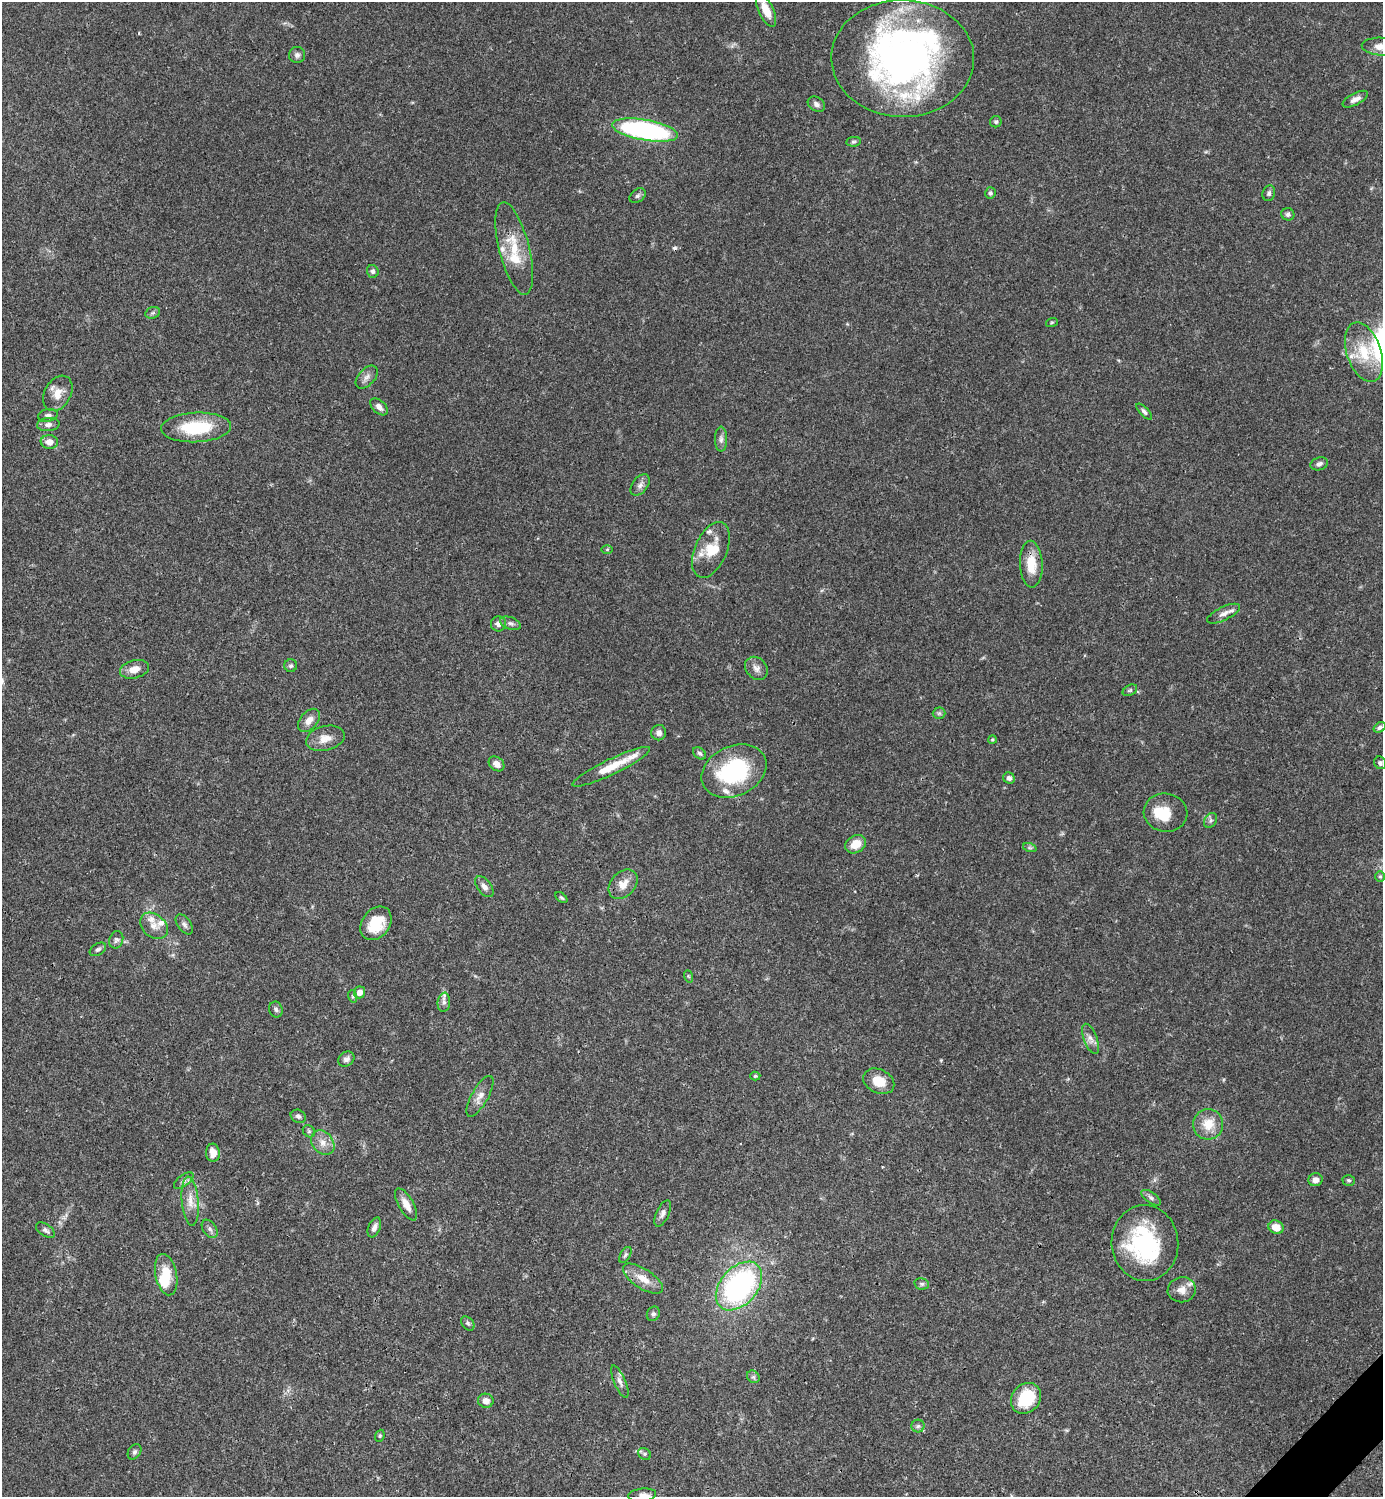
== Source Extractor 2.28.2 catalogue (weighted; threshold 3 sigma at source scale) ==
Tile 6 of 4 x 4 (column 2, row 2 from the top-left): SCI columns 1682-3062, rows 2991-4485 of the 5982 x 5983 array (HDU 1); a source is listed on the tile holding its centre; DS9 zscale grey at full resolution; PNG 1385 x 1499 px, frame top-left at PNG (2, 2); each listed source drawn as its Kron ellipse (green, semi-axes under 4 px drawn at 4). Shown black and unused: <1% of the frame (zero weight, under 3 of 4 exposures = <1% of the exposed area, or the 3 px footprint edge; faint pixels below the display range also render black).
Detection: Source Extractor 2.28.2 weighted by HDU 2 'WHT'; one run over the whole footprint, this tile lists its part. Background 0.0384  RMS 0.0027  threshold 0.0119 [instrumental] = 3 sigma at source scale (4.5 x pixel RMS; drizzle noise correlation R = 1.50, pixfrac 1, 0.05/0.05 arcsec/px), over >= 5 px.
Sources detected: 123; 3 inside a brighter object's white glare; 1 cosmic-ray / hot-pixel residue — neither listed nor drawn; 11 inside a brighter listed object's ellipse — not listed separately; the other 108 listed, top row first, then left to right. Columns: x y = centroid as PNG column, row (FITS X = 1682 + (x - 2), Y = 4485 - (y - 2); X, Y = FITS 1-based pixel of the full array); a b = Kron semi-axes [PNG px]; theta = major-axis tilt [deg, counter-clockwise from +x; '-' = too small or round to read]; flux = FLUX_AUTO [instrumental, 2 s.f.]
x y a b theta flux
766 10 18 7 -65 3.8
1381 47 19 9 -3 2.6
297 55 8 8 - 0.86
903 58 71 58 -1 120
1355 99 14 6 28 1.3
816 104 9 7 -33 0.98
996 122 6 5 - 0.49
645 130 33 10 -10 55
853 142 7 4 6 0.45
990 193 5 5 - 0.5
1269 193 8 6 72 0.68
638 196 9 6 39 0.64
1288 214 6 6 - 0.72
514 248 48 15 -76 8.7
373 271 6 6 - 0.72
153 313 7 5 20 0.61
1052 322 6 4 19 0.33
1364 352 31 17 -71 9.4
367 377 14 8 47 1.4
58 393 19 13 61 3.4
379 407 10 6 -43 1.3
1144 412 10 4 -46 0.73
48 415 10 6 10 0.96
48 424 11 6 5 1.2
196 427 35 15 3 14
721 439 12 6 90 0.99
49 442 8 7 - 2.2
1319 464 9 6 16 0.92
640 485 12 7 52 1.2
607 549 6 4 1 0.33
711 550 29 16 67 6.5
1031 564 23 11 -87 5.7
1223 614 18 6 26 1.6
511 623 11 6 -20 0.87
498 624 7 7 - 1.4
291 666 6 6 - 0.57
756 668 13 10 -47 1.5
134 669 15 9 14 2.8
1130 690 8 5 29 0.5
939 713 6 6 - 0.52
309 720 13 8 50 2.1
1380 727 6 4 36 0.64
659 733 8 7 - 1.1
325 738 20 12 14 3.1
992 739 4 4 - 0.33
700 753 7 5 -39 0.56
1380 763 6 6 - 0.73
497 764 8 6 -39 1.8
611 767 43 7 26 5.9
734 771 34 25 25 25
1009 778 6 5 - 0.92
1165 813 22 19 -10 6.6
1210 820 8 6 56 0.71
856 844 11 8 32 3.8
1030 848 7 4 -18 0.48
1380 877 5 5 - 0.43
623 884 17 12 46 3.3
484 887 12 7 -53 1.3
561 898 7 3 -40 0.38
376 923 18 14 53 7.3
184 924 11 6 -53 0.91
154 926 15 11 -40 2.3
116 940 9 7 71 0.79
98 949 9 5 30 0.72
688 976 6 4 -71 0.33
360 992 6 5 - 2
352 996 6 4 -71 0.37
444 1002 9 6 83 1
276 1009 8 6 -71 0.66
1090 1039 16 6 -69 1.5
346 1059 8 7 - 0.98
755 1076 5 4 - 0.35
879 1081 16 11 -26 4.8
480 1096 23 8 60 2.4
298 1116 8 6 -25 0.79
1208 1124 15 15 - 4.9
309 1131 6 5 - 0.5
323 1143 13 10 -52 2.4
213 1153 9 7 -85 2.7
1315 1180 7 6 - 1.3
1349 1180 6 5 - 0.49
184 1181 11 5 38 0.89
1151 1198 11 5 -34 0.79
190 1201 24 8 -85 3.2
406 1204 18 7 -60 2.6
663 1213 14 6 65 1.2
374 1227 10 6 67 1.1
1276 1227 8 6 -25 3.1
210 1229 10 6 -55 0.89
45 1230 11 6 -35 0.79
1145 1243 38 33 -86 29
625 1255 9 5 59 0.57
166 1275 21 10 -78 5.8
643 1279 23 10 -33 3.9
922 1284 7 5 -13 0.58
739 1286 28 18 48 53
1182 1290 14 12 10 2.4
653 1314 7 6 - 0.65
468 1323 8 5 -49 0.57
753 1377 7 5 -45 0.6
620 1381 17 5 -67 1.4
1026 1398 16 14 48 11
486 1401 8 7 - 1.8
918 1426 6 6 - 0.63
380 1436 6 4 70 0.41
134 1452 8 6 58 0.64
645 1454 7 5 -37 0.54
642 1495 14 6 6 1.3
Isophote crosses this tile's border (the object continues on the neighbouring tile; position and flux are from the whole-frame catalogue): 2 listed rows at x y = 1381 47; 642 1495